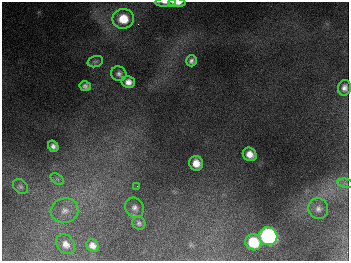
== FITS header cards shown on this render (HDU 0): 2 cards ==
NAXIS1  =                  347
NAXIS2  =                  259

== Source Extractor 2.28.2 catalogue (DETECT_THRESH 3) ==
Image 347 x 259 px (HDU 0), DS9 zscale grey, 1 PNG px = 1 image px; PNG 351 x 263 px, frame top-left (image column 1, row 259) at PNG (2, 2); each listed source drawn as its Kron ellipse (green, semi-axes under 4 px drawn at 4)
Background 677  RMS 51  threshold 154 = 3 sigma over >= 5 px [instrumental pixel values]
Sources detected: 24; all 24 listed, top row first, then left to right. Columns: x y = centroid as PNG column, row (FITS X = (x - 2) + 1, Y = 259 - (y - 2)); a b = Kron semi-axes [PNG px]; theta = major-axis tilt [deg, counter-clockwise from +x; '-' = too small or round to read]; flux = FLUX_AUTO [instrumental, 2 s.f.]
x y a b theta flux
165 2 10 3 1 1.1e+04
177 3 9 3 0 3.4e+04
123 19 11 10 - 8.4e+04
191 61 5 5 - 1.2e+04
95 62 8 5 17 7.0e+03
119 74 8 7 - 1.2e+04
128 82 7 6 - 2.1e+04
85 86 6 5 - 1.1e+04
344 88 8 6 78 1.8e+04
53 146 6 5 - 1.4e+04
250 154 7 6 - 3.3e+04
196 163 7 7 - 3.9e+04
57 179 7 5 -35 7.6e+03
346 183 8 4 -10 9.3e+03
137 186 2 2 - 1.5e+03
21 187 8 6 -44 9.2e+03
135 208 10 9 - 1.8e+04
318 209 10 10 - 2.1e+04
65 211 14 12 15 3.7e+04
139 223 7 6 - 8.5e+03
268 236 9 8 - 1.1e+06
253 242 8 8 - 1.2e+05
66 244 11 8 -50 2.3e+04
92 245 6 5 - 2.0e+04
At the frame edge (FLAGS 8, measured only in part): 2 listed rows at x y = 165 2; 177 3